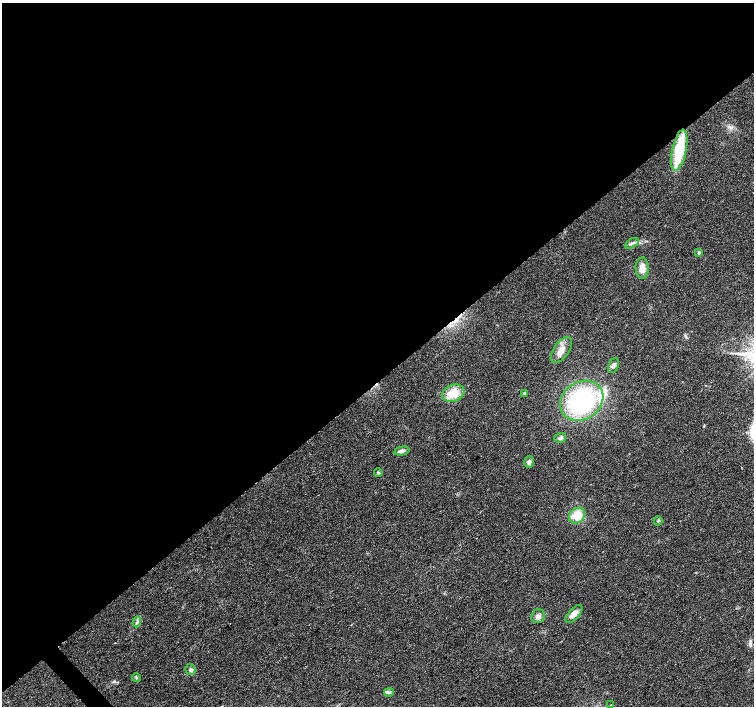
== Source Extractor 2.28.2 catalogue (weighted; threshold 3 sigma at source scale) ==
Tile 2 of 4 x 4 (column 2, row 1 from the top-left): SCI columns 1505-3007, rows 4368-5774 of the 6019 x 5987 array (HDU 1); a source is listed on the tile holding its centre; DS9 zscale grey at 2 x 2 block average (1 PNG px = mean of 2 x 2 image px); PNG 756 x 708 px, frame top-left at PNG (2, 3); each listed source drawn as its Kron ellipse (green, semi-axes under 4 px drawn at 4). Shown black and unused: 54% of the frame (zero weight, under 2 of 3 exposures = <1% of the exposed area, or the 3 px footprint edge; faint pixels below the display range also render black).
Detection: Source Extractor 2.28.2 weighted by HDU 2 'WHT'; one run over the whole footprint, this tile lists its part. Background 0.0274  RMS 0.0063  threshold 0.0286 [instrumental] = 3 sigma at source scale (4.5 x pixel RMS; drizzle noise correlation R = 1.50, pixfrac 1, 0.0396/0.0396 arcsec/px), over >= 5 px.
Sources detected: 26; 1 cosmic-ray / hot-pixel residue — neither listed nor drawn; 3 inside a brighter listed object's ellipse — not listed separately; the other 22 listed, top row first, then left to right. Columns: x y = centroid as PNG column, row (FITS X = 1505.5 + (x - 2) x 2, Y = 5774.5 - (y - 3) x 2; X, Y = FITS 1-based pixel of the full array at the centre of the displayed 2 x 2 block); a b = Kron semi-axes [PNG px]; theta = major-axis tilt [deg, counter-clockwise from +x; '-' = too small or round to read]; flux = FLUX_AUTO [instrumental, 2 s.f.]
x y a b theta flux
679 150 21 7 78 76
632 243 8 3 29 4
699 253 3 3 - 2.6
642 268 10 6 -87 13
561 350 15 7 55 14
613 366 8 5 65 4.6
453 393 11 8 21 25
524 393 3 3 - 1.9
582 401 23 19 34 180
560 438 6 5 - 4
402 451 7 4 12 5
529 462 6 4 74 4.4
378 472 4 3 - 2
577 516 9 7 40 26
658 521 4 3 - 1.9
574 614 11 5 47 12
538 616 7 6 - 5.8
137 622 5 3 - 2.8
190 670 5 5 - 3.9
136 678 4 3 - 1.9
389 692 5 4 - 2.6
611 705 2 2 - 1.4
Overlapping masked pixels (flux is a lower limit): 1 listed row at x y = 679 150